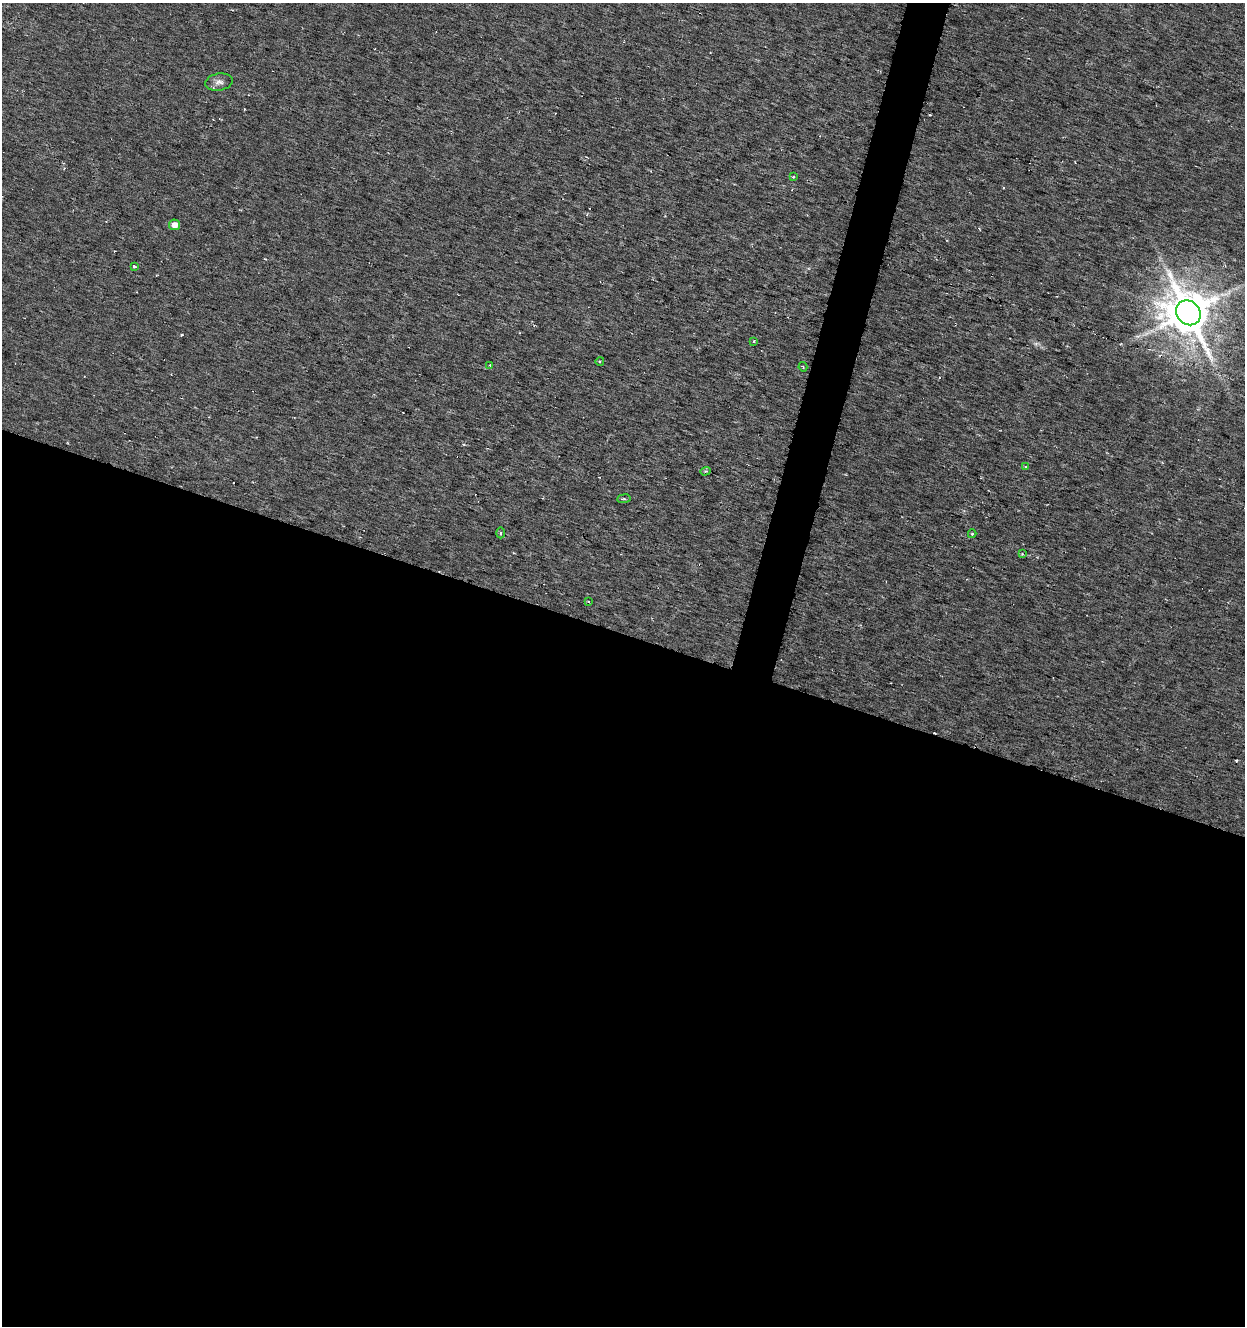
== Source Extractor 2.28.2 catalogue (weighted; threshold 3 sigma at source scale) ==
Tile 14 of 4 x 4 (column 2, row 4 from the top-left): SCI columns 1458-2700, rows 5-1328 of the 5463 x 5298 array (HDU 1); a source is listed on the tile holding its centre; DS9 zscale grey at full resolution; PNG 1247 x 1328 px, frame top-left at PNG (2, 3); each listed source drawn as its Kron ellipse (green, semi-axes under 4 px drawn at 4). Shown black and unused: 54% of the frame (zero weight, under 3 of 6 exposures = <1% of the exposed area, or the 3 px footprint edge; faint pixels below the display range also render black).
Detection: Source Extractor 2.28.2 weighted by HDU 2 'WHT'; one run over the whole footprint, this tile lists its part. Background 0.00669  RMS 0.0034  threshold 0.0139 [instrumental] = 3 sigma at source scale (4.09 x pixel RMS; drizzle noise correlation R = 1.36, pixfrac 0.8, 0.0396/0.0396 arcsec/px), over >= 5 px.
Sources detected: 23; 7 cosmic-ray / hot-pixel residue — neither listed nor drawn; the other 16 listed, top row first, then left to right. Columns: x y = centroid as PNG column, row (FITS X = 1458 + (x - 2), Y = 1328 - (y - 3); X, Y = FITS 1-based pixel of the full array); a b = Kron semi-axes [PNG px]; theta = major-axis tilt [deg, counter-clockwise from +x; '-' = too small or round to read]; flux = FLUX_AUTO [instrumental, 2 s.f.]
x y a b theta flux
219 82 14 8 9 1.7
793 177 3 3 - 0.45
174 225 5 5 - 2.6
134 266 3 3 - 0.99
1188 313 13 11 -50 1500
753 341 4 3 - 0.4
600 361 4 3 - 0.27
490 365 3 3 - 0.38
803 367 4 3 - 0.29
1026 467 4 3 - 0.37
705 471 5 4 - 0.47
624 499 7 3 7 0.45
500 533 5 3 - 0.45
972 534 4 4 - 0.36
1022 554 4 4 - 0.32
588 602 4 3 - 0.36
Overlapping masked pixels (flux is a lower limit): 1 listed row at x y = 1188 313
Unlisted compact peaks at least as high as the median listed source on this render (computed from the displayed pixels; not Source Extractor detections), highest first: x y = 182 335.